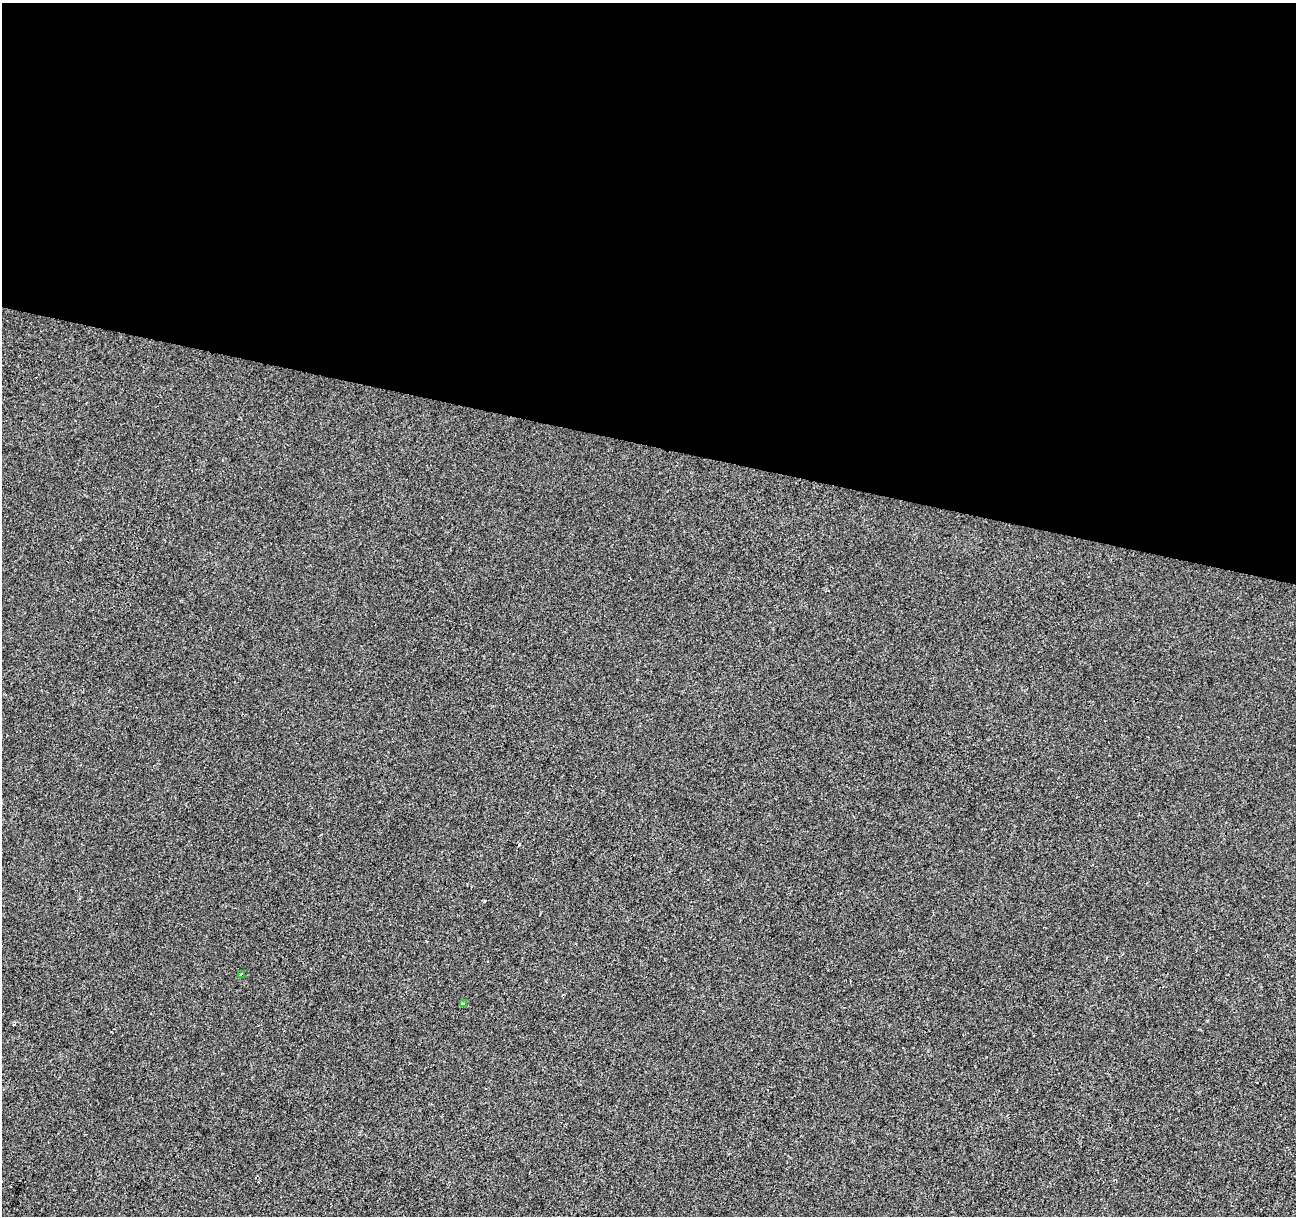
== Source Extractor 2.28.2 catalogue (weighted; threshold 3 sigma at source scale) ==
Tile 3 of 4 x 4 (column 3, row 1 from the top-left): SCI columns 2587-3880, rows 3864-5077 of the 5181 x 5359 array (HDU 1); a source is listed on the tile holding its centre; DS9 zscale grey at full resolution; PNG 1298 x 1218 px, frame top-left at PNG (2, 3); each listed source drawn as its Kron ellipse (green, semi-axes under 4 px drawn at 4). Shown black and unused: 36% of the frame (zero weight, under 2 of 3 exposures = <1% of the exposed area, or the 3 px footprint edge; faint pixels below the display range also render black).
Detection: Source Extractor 2.28.2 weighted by HDU 2 'WHT'; one run over the whole footprint, this tile lists its part. Background 1.13e-04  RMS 0.0042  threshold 0.0188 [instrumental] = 3 sigma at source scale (4.5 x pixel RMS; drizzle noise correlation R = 1.50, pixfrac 1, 0.0396/0.0396 arcsec/px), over >= 5 px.
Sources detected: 3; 1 cosmic-ray / hot-pixel residue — neither listed nor drawn; the other 2 listed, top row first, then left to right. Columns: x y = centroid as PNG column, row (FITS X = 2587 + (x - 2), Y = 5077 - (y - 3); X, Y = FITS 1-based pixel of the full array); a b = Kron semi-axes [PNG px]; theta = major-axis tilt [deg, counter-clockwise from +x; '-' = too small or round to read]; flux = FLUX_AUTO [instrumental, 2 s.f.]
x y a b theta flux
241 974 4 3 - 0.47
463 1004 4 3 - 3.1